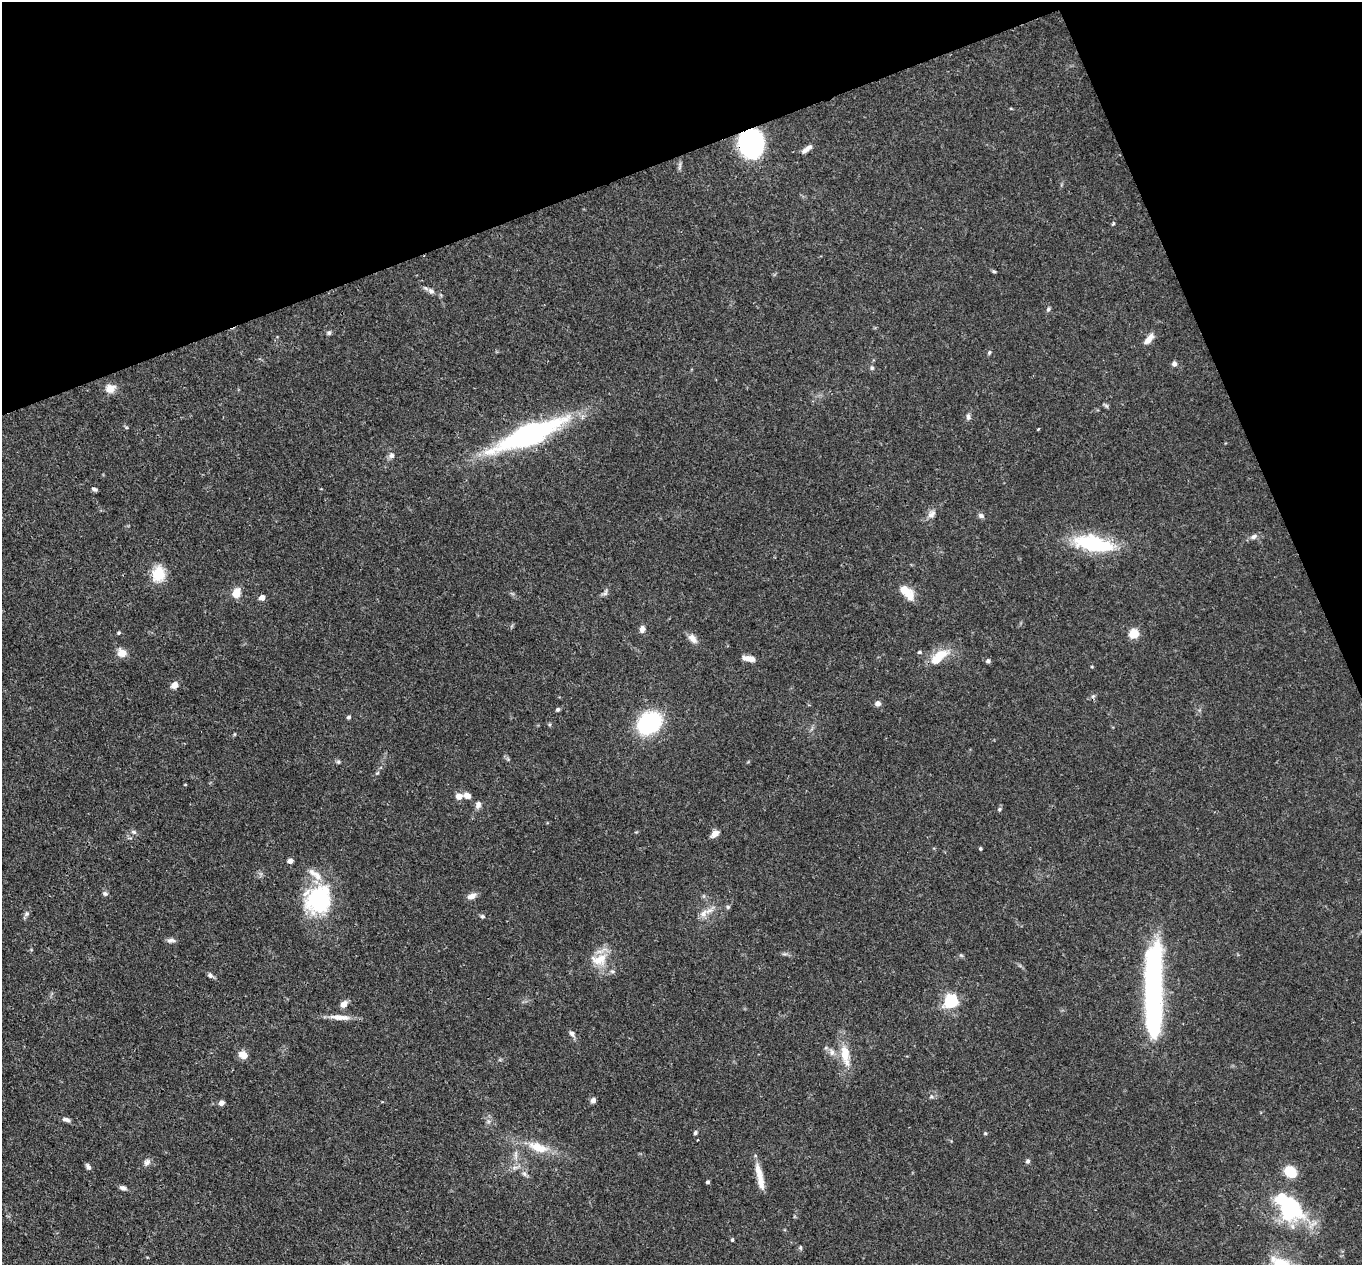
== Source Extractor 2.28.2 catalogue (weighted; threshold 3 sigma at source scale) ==
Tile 3 of 4 x 4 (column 3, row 1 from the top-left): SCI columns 2816-4175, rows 4126-5388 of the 5639 x 5584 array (HDU 1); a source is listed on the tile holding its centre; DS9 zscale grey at full resolution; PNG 1364 x 1267 px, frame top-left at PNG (2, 2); no overlay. Shown black and unused: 19% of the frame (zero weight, under 3 of 4 exposures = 8% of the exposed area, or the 3 px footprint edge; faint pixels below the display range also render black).
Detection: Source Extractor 2.28.2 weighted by HDU 2 'WHT'; one run over the whole footprint, this tile lists its part. Background 0.0914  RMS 0.0038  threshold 0.0172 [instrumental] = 3 sigma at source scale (4.5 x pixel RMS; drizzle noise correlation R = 1.50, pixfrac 1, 0.05/0.05 arcsec/px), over >= 5 px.
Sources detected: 97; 4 inside a brighter object's white glare — not listed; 4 inside a brighter listed object's ellipse — not listed separately; the other 89 listed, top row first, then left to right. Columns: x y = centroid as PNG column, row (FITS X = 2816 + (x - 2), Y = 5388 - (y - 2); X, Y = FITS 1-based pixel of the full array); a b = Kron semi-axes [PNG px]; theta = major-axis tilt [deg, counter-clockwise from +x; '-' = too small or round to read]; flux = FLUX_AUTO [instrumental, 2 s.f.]
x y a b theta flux
751 143 19 17 -81 76
806 149 14 5 39 2.1
1113 224 5 4 - 0.46
994 271 6 4 -2 0.48
431 291 9 6 -40 1.5
1048 309 7 5 72 0.72
329 333 6 5 - 0.68
1149 339 14 7 50 3
989 352 6 4 63 0.62
1174 364 6 6 - 1.2
872 368 5 5 - 0.65
110 388 11 9 13 3.9
1106 406 7 5 -31 0.67
968 417 8 6 -85 1.2
528 432 88 17 23 68
392 455 7 7 - 1.3
94 489 6 4 -37 0.95
931 514 12 9 41 2.1
981 516 8 6 -27 1
1254 536 10 6 33 1.4
1093 544 36 14 -10 34
158 574 15 12 85 11
236 593 11 9 70 4.2
605 593 10 5 68 1.1
909 595 23 11 -39 5.2
262 597 4 4 - 3.7
642 629 8 6 84 1.8
119 633 5 4 - 0.51
1134 633 5 5 - 19
693 639 14 8 -50 2.4
919 652 5 4 - 0.52
122 653 10 9 - 3.7
940 654 22 11 14 6.8
749 658 13 6 -10 3.3
988 661 6 5 - 0.93
1092 667 5 3 - 0.34
174 685 5 4 - 6.1
1093 696 5 5 - 0.66
878 703 6 6 - 1.8
558 709 5 4 - 0.68
349 717 5 4 - 0.77
649 723 19 15 36 41
338 762 6 5 - 0.65
185 785 5 3 - 0.29
467 795 8 6 -19 2.2
459 796 8 8 - 2.5
478 805 10 7 78 1.6
999 809 5 5 - 0.55
134 832 8 6 -16 0.92
715 834 11 7 41 2.1
980 849 5 3 - 0.43
290 861 4 4 - 2.7
105 893 7 6 - 0.86
471 896 11 7 27 2.4
318 899 31 28 52 36
728 907 6 5 - 0.63
703 913 14 8 46 2.9
27 914 7 6 - 1
482 916 6 5 - 0.72
171 940 12 5 -2 1.3
599 959 24 15 9 8.1
1153 972 47 16 86 73
210 975 8 6 -53 1
951 1001 6 6 - 68
344 1004 8 6 46 2.7
340 1017 28 7 -4 4.1
572 1033 9 6 -57 1.2
832 1052 10 6 -89 1.5
243 1055 11 9 -29 3.2
845 1055 31 11 -81 8.3
931 1096 6 5 - 0.67
593 1100 6 5 - 1.5
221 1103 5 5 - 2.3
66 1119 9 5 -14 1.4
695 1133 5 4 - 0.71
985 1133 5 4 - 0.41
538 1147 27 12 -19 8.5
1028 1161 5 4 - 1
147 1162 9 7 50 1.5
88 1167 7 5 -51 1.1
515 1167 7 4 18 1.1
758 1171 22 9 -72 4.3
1290 1172 9 7 -38 16
524 1174 8 6 -42 1.1
708 1182 4 4 - 0.58
123 1188 8 5 -16 1.3
1291 1207 26 21 -56 39
732 1240 4 4 - 0.41
800 1248 6 4 90 0.54
Overlapping masked pixels (flux is a lower limit): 2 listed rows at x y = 751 143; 528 432